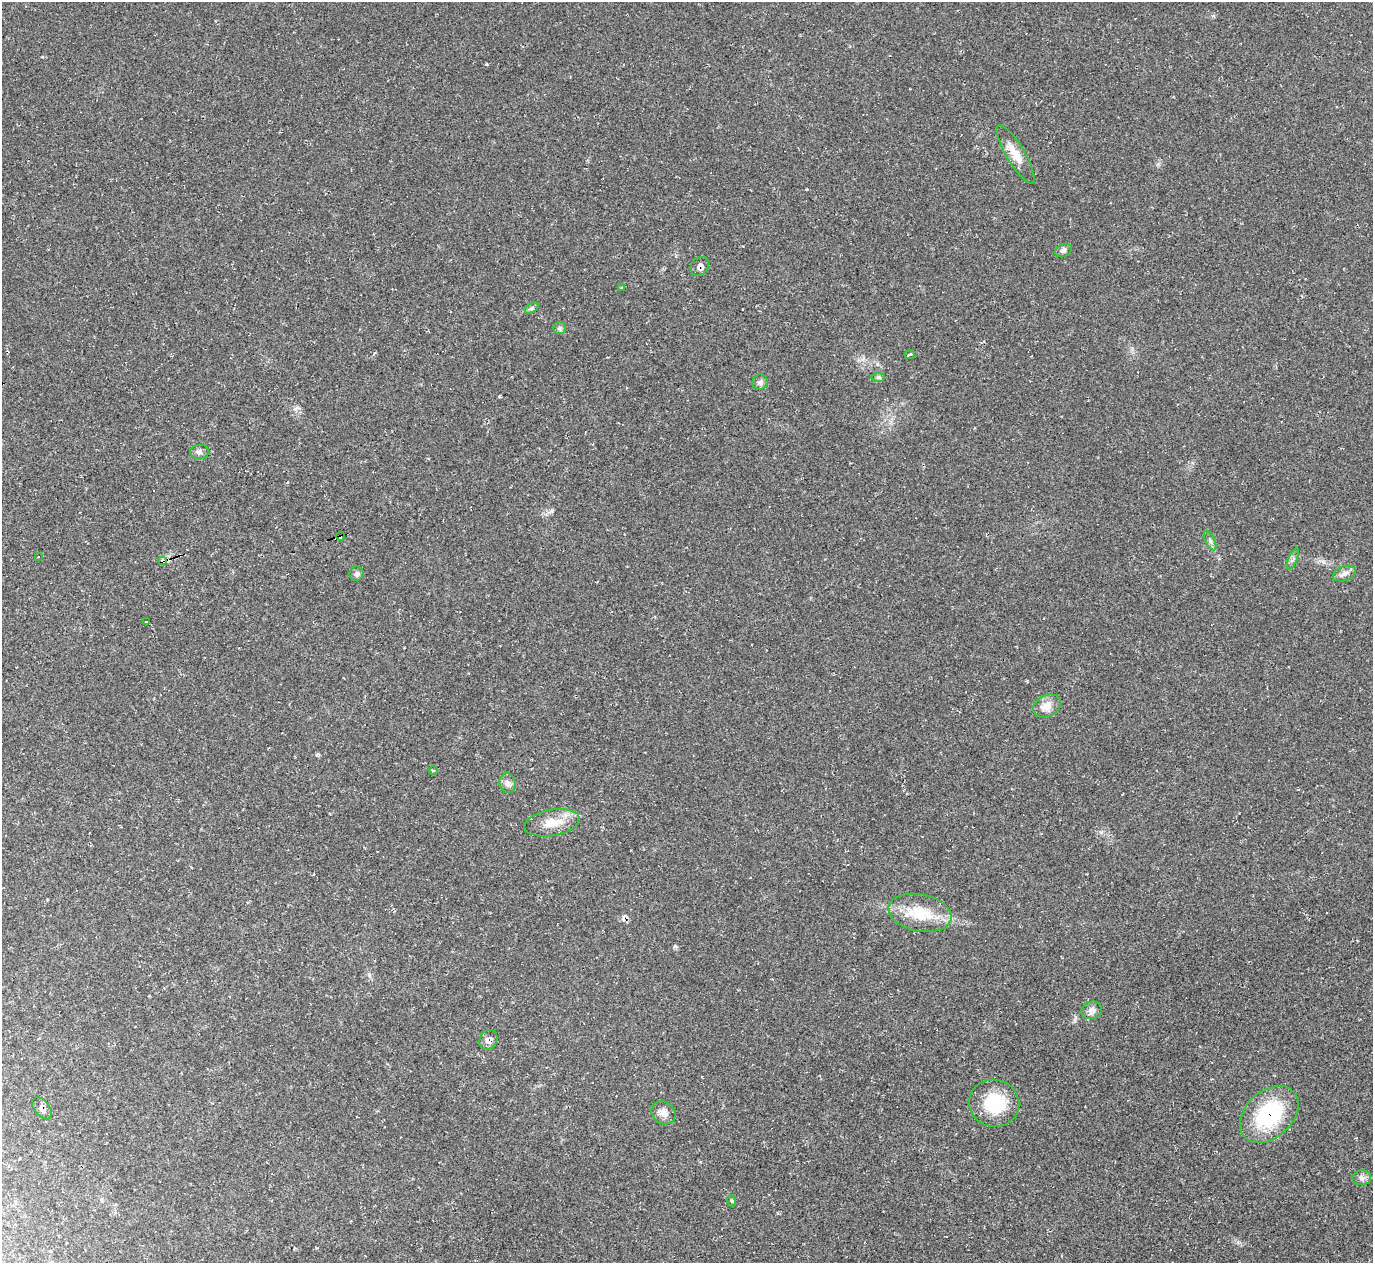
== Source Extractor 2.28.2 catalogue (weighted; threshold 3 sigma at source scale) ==
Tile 7 of 4 x 4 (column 3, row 2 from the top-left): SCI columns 2750-4120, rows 2805-4065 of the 5492 x 5478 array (HDU 1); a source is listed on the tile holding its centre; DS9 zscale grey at full resolution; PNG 1375 x 1265 px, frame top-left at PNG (2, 2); each listed source drawn as its Kron ellipse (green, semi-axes under 4 px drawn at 4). Shown black and unused: <1% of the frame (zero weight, under 2 of 3 exposures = <1% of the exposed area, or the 3 px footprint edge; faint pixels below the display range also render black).
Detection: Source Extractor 2.28.2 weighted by HDU 2 'WHT'; one run over the whole footprint, this tile lists its part. Background 0.0477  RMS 0.0067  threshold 0.0303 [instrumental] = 3 sigma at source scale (4.5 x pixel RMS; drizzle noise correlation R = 1.50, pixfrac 1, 0.05/0.05 arcsec/px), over >= 5 px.
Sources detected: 34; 3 cosmic-ray / hot-pixel residue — neither listed nor drawn; the other 31 listed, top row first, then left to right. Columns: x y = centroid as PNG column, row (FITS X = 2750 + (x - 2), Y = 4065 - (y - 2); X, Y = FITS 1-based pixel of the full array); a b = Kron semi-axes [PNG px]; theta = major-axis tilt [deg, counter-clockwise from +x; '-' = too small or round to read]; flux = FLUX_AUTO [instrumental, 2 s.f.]
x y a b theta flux
1015 154 34 9 -59 11
1063 250 9 6 21 2.4
700 266 10 8 50 3.2
621 287 3 2 - 0.77
532 308 7 4 32 1.3
560 328 6 5 - 1.5
910 354 5 3 - 1.8
878 377 7 4 0 1.1
760 382 8 7 - 2.2
199 452 9 7 6 2.2
340 536 4 3 - 26
1210 541 10 4 -64 1.9
38 557 2 2 - 0.68
1293 559 12 4 67 1.8
162 561 3 3 - 57
356 574 7 7 - 1.8
1344 574 12 7 20 3.4
146 622 3 2 - 1.9
1047 706 14 10 27 6.6
433 771 4 3 - 0.74
507 783 10 8 -80 3
552 823 28 13 10 13
920 913 32 18 -11 23
1092 1010 10 8 15 3.5
488 1040 10 8 52 3.8
994 1103 25 23 -14 30
42 1108 13 7 -52 3
663 1113 13 11 -38 4.7
1269 1114 33 23 42 56
1362 1178 9 7 4 2.6
732 1201 6 3 -71 0.71
Overlapping masked pixels (flux is a lower limit): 5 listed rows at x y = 700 266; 340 536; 162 561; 42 1108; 1269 1114
Unlisted compact peaks at least as high as the median listed source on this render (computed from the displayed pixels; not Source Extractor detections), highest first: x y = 675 946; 486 64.